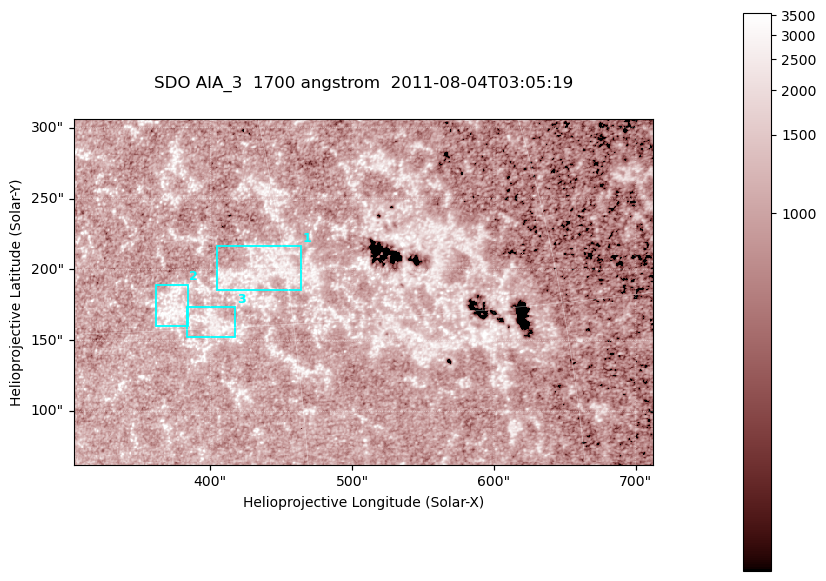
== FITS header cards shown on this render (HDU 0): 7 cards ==
TELESCOP= 'SDO     '           /
INSTRUME= 'AIA_3   '           /
WAVELNTH=                 1700 /
WAVEUNIT= 'angstrom'           /
DATE-OBS= '2011-08-04T03:05:19.712' /
CTYPE1  = 'HPLN-TAN'           /
CTYPE2  = 'HPLT-TAN'           /

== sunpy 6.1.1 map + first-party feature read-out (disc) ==
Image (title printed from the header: SDO AIA_3  1700 angstrom  2011-08-04T03:05:19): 666 x 399 px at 0.613 arcsec/px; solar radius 946 arcsec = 1543 px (partial field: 3.6% of the solar disc is inside the frame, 100% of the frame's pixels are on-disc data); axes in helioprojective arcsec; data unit not stated in the header (colour bar unlabelled)
Pointing: header CRPIX1/2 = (2049.23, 2048.32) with CRVAL1/2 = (0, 0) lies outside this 666 x 399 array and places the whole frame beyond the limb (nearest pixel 1.4 R_sun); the SolarSoft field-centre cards XCEN/YCEN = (507.8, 184.2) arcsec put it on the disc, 2041 arcsec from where CRPIX/CRVAL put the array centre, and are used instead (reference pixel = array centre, CRVAL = XCEN/YCEN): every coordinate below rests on XCEN/YCEN
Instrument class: DISC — disc imager (sunpy class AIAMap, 1700 A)
Bright regions (active regions / flare kernels): reference = the on-disc median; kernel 5 px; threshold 5 sigma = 1315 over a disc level ~1012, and >= 1.15x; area >= 265 px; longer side >= 5 px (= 3.1 arcsec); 3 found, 3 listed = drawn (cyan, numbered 1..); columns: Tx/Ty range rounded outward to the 2 arcsec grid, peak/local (2 s.f.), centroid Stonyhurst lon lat
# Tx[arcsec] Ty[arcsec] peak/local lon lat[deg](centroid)
1 404..466 184..218 3.2 +29 +17
2 362..384 160..190 3.6 +24 +16
3 382..418 152..174 3.5 +26 +15